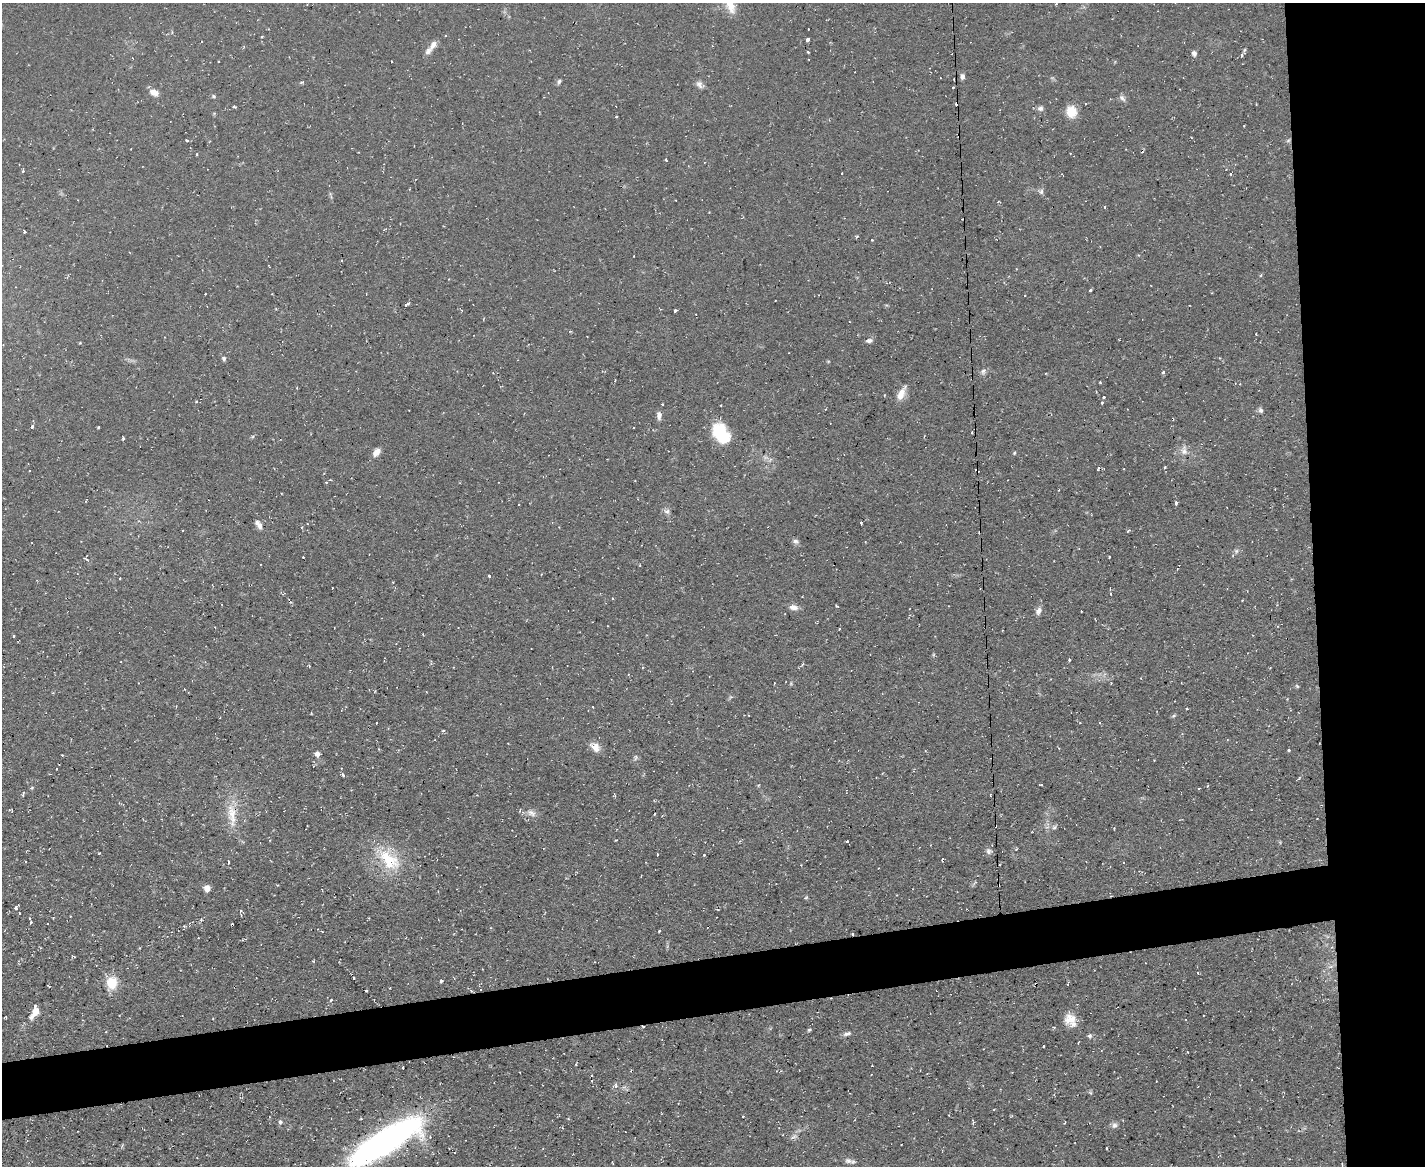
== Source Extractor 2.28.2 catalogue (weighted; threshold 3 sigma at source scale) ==
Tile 6 of 3 x 4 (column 3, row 2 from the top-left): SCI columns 2971-4393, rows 2329-3492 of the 4627 x 4656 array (HDU 1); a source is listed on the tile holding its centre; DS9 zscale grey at full resolution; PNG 1427 x 1168 px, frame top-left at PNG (2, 3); no overlay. Shown black and unused: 12% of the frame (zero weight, under 2 of 3 exposures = <1% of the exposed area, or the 3 px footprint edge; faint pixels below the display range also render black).
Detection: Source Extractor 2.28.2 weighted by HDU 2 'WHT'; one run over the whole footprint, this tile lists its part. Background 0.0853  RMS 0.0072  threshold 0.0326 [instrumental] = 3 sigma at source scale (4.5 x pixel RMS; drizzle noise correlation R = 1.50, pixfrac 1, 0.05/0.05 arcsec/px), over >= 5 px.
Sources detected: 165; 1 inside a brighter object's white glare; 18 cosmic-ray / hot-pixel residue — not listed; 4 inside a brighter listed object's ellipse — not listed separately; the other 142 listed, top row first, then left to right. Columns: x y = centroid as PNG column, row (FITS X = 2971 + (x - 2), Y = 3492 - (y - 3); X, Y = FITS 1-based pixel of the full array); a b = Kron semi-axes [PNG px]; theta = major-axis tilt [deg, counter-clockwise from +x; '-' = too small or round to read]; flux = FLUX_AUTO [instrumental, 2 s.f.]
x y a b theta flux
729 3 30 10 -66 15
808 40 4 3 - 11
433 45 13 7 57 4.2
1244 50 6 4 70 0.95
808 52 3 3 - 1.3
1194 53 6 5 - 2.5
1241 55 4 3 - 1.6
391 61 3 2 - 1.2
962 76 7 5 89 2.2
940 78 3 2 - 0.58
559 81 7 5 73 1.4
302 82 6 4 18 1
699 84 11 7 -66 2.9
953 88 3 2 - 0.65
154 93 12 8 -21 4.7
214 96 6 4 -22 1
1122 98 10 6 -42 2.4
1086 103 3 2 - 0.73
234 107 4 3 - 0.85
1040 108 7 7 - 2.3
1071 112 14 12 -73 11
616 117 3 2 - 1.1
186 140 3 3 - 1.1
1288 140 6 4 30 1.2
197 154 3 3 - 1.4
666 160 3 3 - 1.4
842 173 2 2 - 0.55
1231 174 3 3 - 0.85
1041 192 7 7 - 1.9
998 202 4 2 - 0.55
1105 207 3 2 - 1.1
24 232 3 3 - 1.7
872 240 3 3 - 1
341 260 3 3 - 1.3
1261 275 5 3 - 0.74
1090 290 3 3 - 1.5
407 304 6 3 32 2.2
461 310 5 3 - 0.8
675 310 4 3 - 2
1256 334 3 2 - 0.76
869 341 8 6 10 2.3
224 359 7 5 -70 1.5
983 371 10 6 74 2.3
1163 372 4 3 - 2.4
1100 382 2 2 - 0.65
1240 384 2 2 - 0.47
901 393 19 7 62 7
1103 397 3 3 - 1.6
1102 403 3 3 - 0.86
1261 410 7 6 - 1.8
659 415 10 6 -88 3.3
32 426 3 3 - 2.7
721 433 23 15 -59 30
123 438 4 3 - 1.8
1184 450 15 9 -84 5.2
376 452 9 6 49 5.5
1014 453 5 4 - 0.84
1165 467 3 3 - 0.65
977 470 5 3 - 1.8
327 482 4 3 - 1.5
1275 489 2 2 - 0.52
1176 503 4 3 - 1.8
667 511 8 6 0 2.3
861 523 3 3 - 2.2
259 524 12 6 -54 3.7
1128 531 5 3 - 0.72
795 541 8 6 -30 2.2
1236 551 6 5 - 1.5
303 557 3 3 - 0.88
1109 557 3 2 - 0.82
87 559 7 3 -35 1
489 576 3 3 - 1.8
120 578 3 2 - 0.51
1111 594 4 3 - 1
1242 600 3 2 - 0.79
837 606 4 2 - 0.88
793 607 12 7 -11 4
1038 611 10 7 62 3.2
215 627 3 2 - 0.5
839 629 3 2 - 0.6
14 636 3 3 - 1.2
1069 660 3 3 - 1.2
309 665 3 2 - 1.2
1297 686 6 4 -45 0.85
593 707 2 2 - 0.55
1186 708 4 3 - 0.88
1173 716 7 4 31 1
595 747 13 10 -44 6.4
1289 750 4 3 - 0.84
317 754 6 6 - 3
635 757 8 4 81 1.3
56 769 2 2 - 0.69
343 775 4 3 - 1.8
1041 785 4 3 - 1.1
32 787 5 3 - 0.77
1199 788 3 3 - 0.7
23 794 6 3 74 1.2
614 795 5 3 - 0.72
531 813 15 8 -27 4.6
654 814 3 2 - 0.73
232 815 37 11 -84 16
1054 827 7 6 - 1.7
848 841 3 3 - 3.3
1016 849 5 3 - 0.72
989 851 9 7 -76 2.5
657 854 3 2 - 0.85
704 855 3 3 - 0.7
389 859 36 21 -47 33
228 862 4 3 - 2.4
207 888 7 6 - 4.5
806 897 5 3 - 0.73
16 908 3 3 - 3.6
241 911 4 4 - 1.1
201 919 4 2 - 0.68
31 922 5 4 - 1.8
184 926 4 4 - 0.92
1198 973 3 3 - 0.86
354 978 3 3 - 1.9
441 981 4 3 - 1.4
112 983 15 12 77 15
1067 984 4 2 - 0.53
366 991 3 2 - 0.98
331 1000 4 3 - 1.4
36 1011 9 7 75 6
1071 1019 16 15 - 9.4
643 1027 4 2 - 1.2
809 1030 5 4 - 1.1
847 1034 11 5 15 2.3
1090 1036 7 6 - 1.7
1043 1046 3 3 - 2
576 1064 4 2 - 0.65
403 1068 3 2 - 0.84
1090 1092 6 4 -20 0.99
743 1116 3 3 - 1
361 1119 4 3 - 0.65
280 1122 6 5 - 1.4
1065 1122 3 2 - 0.54
1114 1125 9 7 34 2.3
794 1136 10 5 21 2.4
385 1142 71 23 33 240
1106 1148 3 2 - 0.65
848 1161 11 7 -11 3
Overlapping masked pixels (flux is a lower limit): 3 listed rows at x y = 977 470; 643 1027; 385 1142
Isophote crosses this tile's border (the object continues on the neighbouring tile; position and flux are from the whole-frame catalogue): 1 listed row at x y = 729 3
Unlisted compact peaks at least as high as the median listed source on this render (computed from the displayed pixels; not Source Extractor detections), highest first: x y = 659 931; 99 853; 98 427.